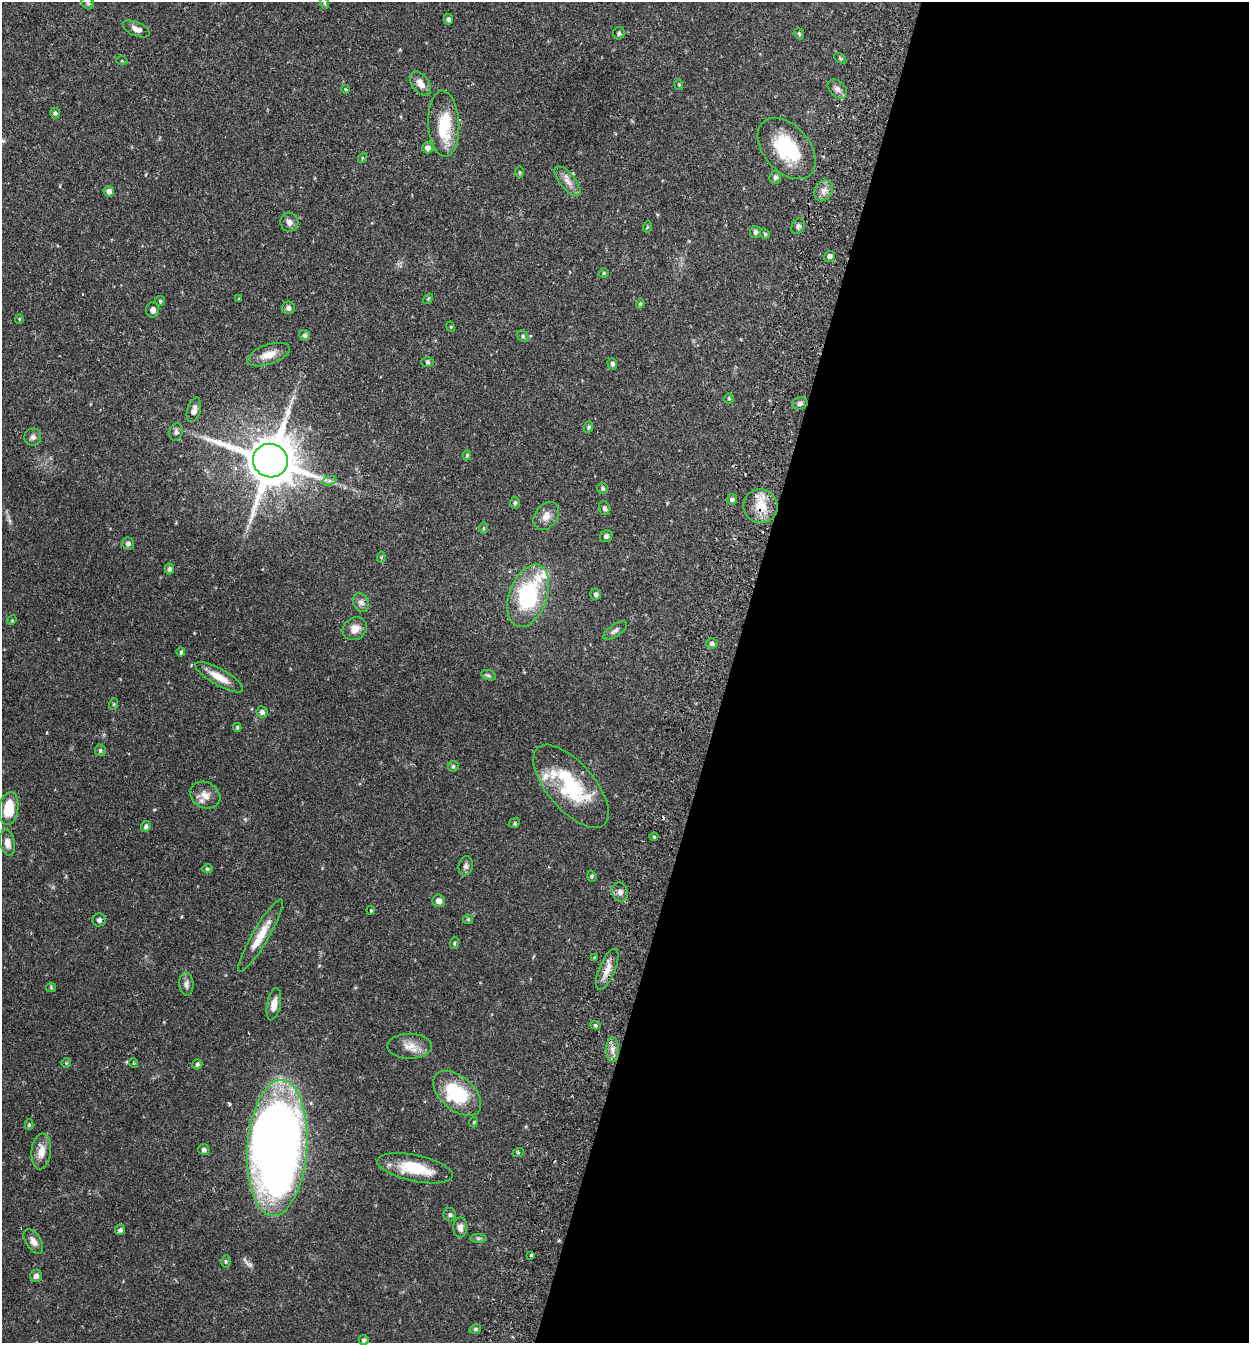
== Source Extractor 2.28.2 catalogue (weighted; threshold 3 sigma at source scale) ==
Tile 12 of 4 x 4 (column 4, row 3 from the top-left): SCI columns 3931-5177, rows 1371-2711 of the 5497 x 5417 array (HDU 1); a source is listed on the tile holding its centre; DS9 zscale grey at full resolution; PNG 1251 x 1345 px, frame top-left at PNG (2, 2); each listed source drawn as its Kron ellipse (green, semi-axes under 4 px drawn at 4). Shown black and unused: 42% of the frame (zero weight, under 2 of 3 exposures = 3% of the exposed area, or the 3 px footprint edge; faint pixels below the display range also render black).
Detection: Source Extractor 2.28.2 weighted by HDU 2 'WHT'; one run over the whole footprint, this tile lists its part. Background 0.0653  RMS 0.0051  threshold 0.023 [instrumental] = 3 sigma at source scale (4.5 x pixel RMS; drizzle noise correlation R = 1.50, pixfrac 1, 0.05/0.05 arcsec/px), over >= 5 px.
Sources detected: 131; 1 too faint to see at this stretch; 1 inside a brighter object's white glare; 1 cosmic-ray / hot-pixel residue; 1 long thin detection or spike segment (spike, bleed or trail) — neither listed nor drawn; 4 inside a brighter listed object's ellipse — not listed separately; the other 123 listed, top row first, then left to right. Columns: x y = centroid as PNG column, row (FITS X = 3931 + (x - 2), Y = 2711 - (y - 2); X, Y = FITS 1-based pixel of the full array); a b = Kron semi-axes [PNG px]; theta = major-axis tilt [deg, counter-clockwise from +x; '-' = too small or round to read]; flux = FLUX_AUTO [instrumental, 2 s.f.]
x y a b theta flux
88 3 7 5 -43 0.91
324 3 5 3 - 0.51
448 19 5 4 - 1.3
136 29 14 7 -23 3.1
619 33 6 6 - 1
799 34 6 4 -67 0.73
840 58 7 4 -36 0.67
122 61 6 3 -18 0.53
420 83 14 8 -54 4
679 85 5 3 - 0.46
345 89 4 3 - 0.48
837 89 11 7 -43 2.4
55 113 5 4 - 0.93
444 124 33 15 -87 19
427 148 5 5 - 2.1
787 149 35 23 -48 31
362 158 5 3 - 0.51
520 172 5 3 - 0.54
775 177 7 5 72 1.5
567 181 18 7 -50 3.8
109 191 5 5 - 2.1
824 191 11 8 56 3
289 222 9 9 - 2.4
798 226 8 6 56 1.4
647 227 5 3 - 0.48
756 232 6 5 - 1.4
765 234 5 3 - 0.66
829 256 6 5 - 1.9
604 273 5 5 - 0.68
239 299 3 3 - 0.47
428 299 6 3 56 0.57
160 301 5 5 - 0.71
640 304 5 4 - 0.73
288 308 6 6 - 1.7
153 310 7 6 - 2.2
19 319 5 4 - 0.49
451 327 5 3 - 0.43
304 335 6 5 - 1
523 336 6 5 - 0.83
268 355 22 9 19 6.2
427 362 6 5 - 0.95
612 364 6 4 -72 1.1
729 398 5 5 - 0.66
800 403 8 6 14 1.8
194 410 12 6 74 2.8
589 427 5 4 - 0.73
176 432 9 6 75 1.5
33 437 9 8 - 1.9
467 455 5 4 - 0.69
270 461 17 16 - 2100
329 481 7 4 19 1.1
603 488 5 5 - 0.84
732 499 5 5 - 1.3
515 503 6 5 - 0.88
760 506 17 17 - 11
605 508 7 5 -72 1.2
546 516 15 11 54 4.1
483 528 6 4 89 0.52
606 536 6 5 - 1.2
128 544 6 6 - 1.4
381 557 6 4 84 0.61
169 569 5 4 - 1.3
596 594 6 5 - 1.1
528 596 32 19 69 47
361 602 9 7 -63 2.3
12 620 5 4 - 0.5
355 629 12 11 - 4.4
615 631 14 5 34 1.7
712 643 6 5 - 1.4
181 652 4 3 - 1.2
489 675 8 5 -19 1.1
219 677 27 8 -30 7.6
114 704 6 3 71 0.52
262 712 6 5 - 1.4
237 727 4 3 - 0.6
100 750 6 5 - 1
453 766 6 5 - 0.73
571 786 51 23 -49 38
205 795 16 12 -27 5
9 809 17 9 81 14
514 823 6 4 24 0.71
146 826 5 4 - 1.1
654 837 4 4 - 0.59
7 843 13 7 -79 3.6
466 866 9 7 78 1.6
207 869 5 4 - 0.75
592 876 6 4 -71 0.67
620 892 9 7 -70 2.1
439 901 6 6 - 2.4
371 910 4 3 - 1
468 919 5 5 - 0.68
99 920 6 6 - 1.4
261 936 42 8 60 10
454 943 6 3 71 0.62
594 958 3 3 - 1.5
607 969 22 8 67 5.1
186 984 12 7 -84 2.1
51 987 5 4 - 0.57
274 1004 16 7 78 4.4
595 1025 5 4 - 0.88
410 1046 22 12 0 6.3
613 1050 12 6 -90 3.1
66 1063 5 4 - 0.56
133 1063 5 3 - 0.47
197 1064 5 5 - 0.9
457 1093 28 17 -41 28
474 1122 5 3 - 0.46
29 1125 5 4 - 0.84
277 1148 68 30 86 550
204 1150 6 5 - 1.4
41 1151 18 10 84 5.9
518 1153 6 3 20 0.58
415 1168 38 13 -12 19
450 1215 7 6 - 1
460 1228 10 7 89 2.9
120 1230 5 5 - 1.4
478 1238 8 4 0 0.94
33 1241 14 7 -56 3.2
531 1255 3 3 - 2.1
226 1261 6 4 -89 0.71
36 1276 6 6 - 2
475 1329 6 4 16 0.77
363 1340 5 5 - 0.88
Overlapping masked pixels (flux is a lower limit): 2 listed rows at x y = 760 506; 415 1168